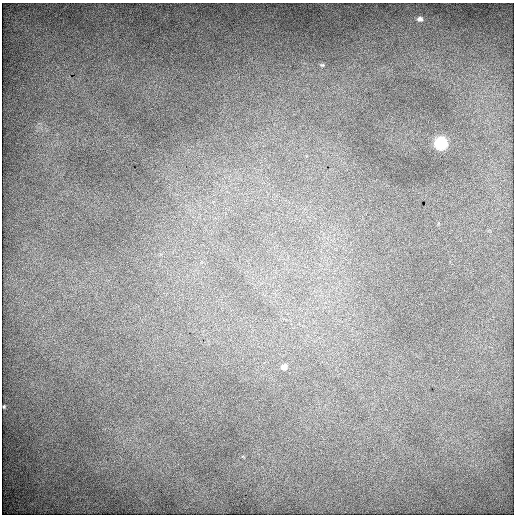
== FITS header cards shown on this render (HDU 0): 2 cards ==
NAXIS1  =                  512 / Axis length
NAXIS2  =                  512 / Axis length

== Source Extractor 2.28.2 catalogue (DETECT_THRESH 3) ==
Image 512 x 512 px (HDU 0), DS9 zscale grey, 1 PNG px = 1 image px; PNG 516 x 516 px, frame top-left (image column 1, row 512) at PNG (2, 3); no overlay
Background 1660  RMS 9.1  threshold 27.4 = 3 sigma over >= 5 px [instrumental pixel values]
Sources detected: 5; all 5 listed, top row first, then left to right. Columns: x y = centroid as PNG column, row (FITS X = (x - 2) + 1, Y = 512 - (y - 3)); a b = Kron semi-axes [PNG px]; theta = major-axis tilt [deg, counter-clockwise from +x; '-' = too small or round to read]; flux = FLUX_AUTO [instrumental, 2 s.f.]
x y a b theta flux
420 19 7 6 - 2500
322 65 5 4 - 760
441 143 7 6 - 95000
284 367 5 5 - 3300
4 407 3 2 - 550